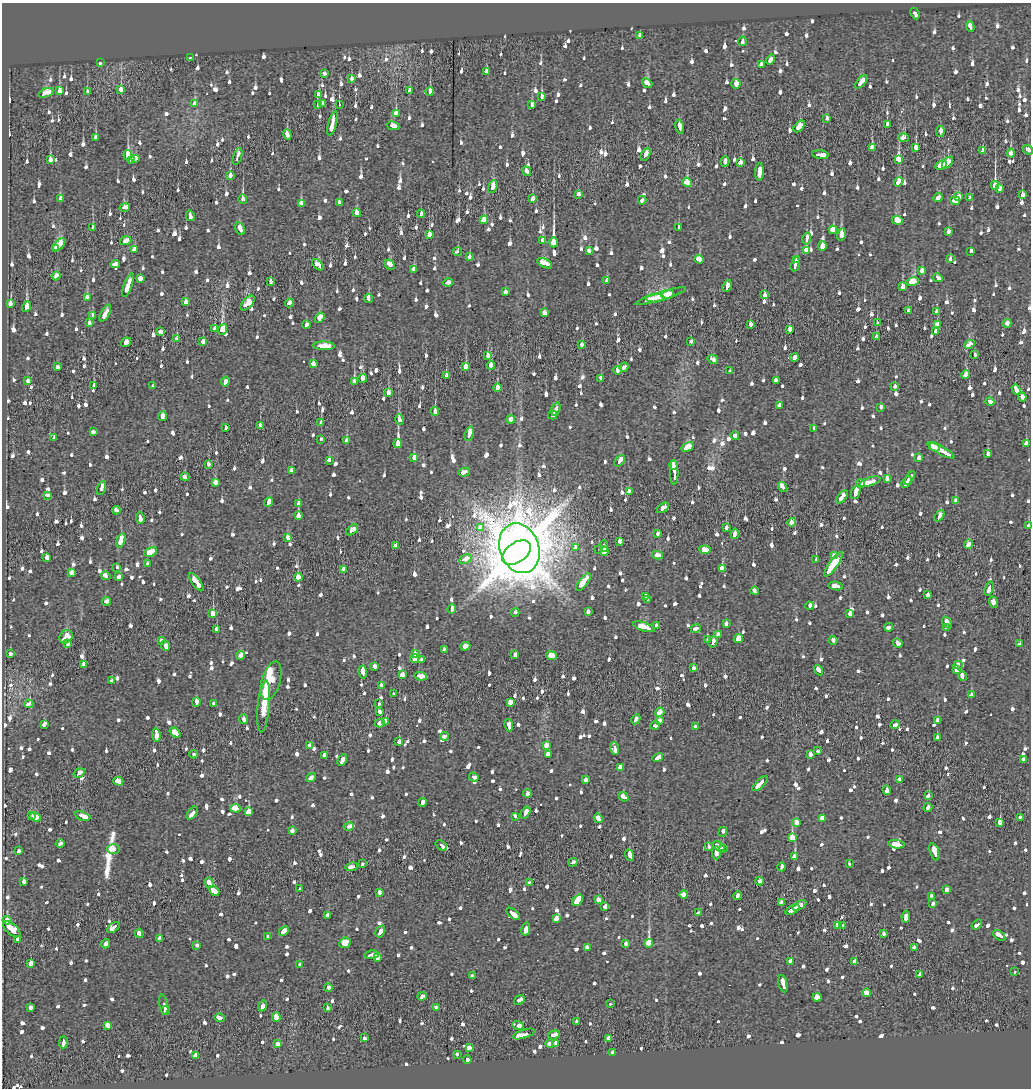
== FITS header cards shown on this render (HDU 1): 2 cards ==
NAXIS1  =                 1029
NAXIS2  =                 1086

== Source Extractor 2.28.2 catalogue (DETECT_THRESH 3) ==
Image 1029 x 1086 px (HDU 1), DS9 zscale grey, 1 PNG px = 1 image px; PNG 1033 x 1090 px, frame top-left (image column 1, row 1086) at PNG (2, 3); each listed source drawn as its Kron ellipse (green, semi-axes under 4 px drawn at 4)
Background -4.40e-04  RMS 0.011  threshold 0.0325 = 3 sigma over >= 5 px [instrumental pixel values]
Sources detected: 1502; of the 1502, the 500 brightest by FLUX_AUTO listed and drawn (1002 fainter detections omitted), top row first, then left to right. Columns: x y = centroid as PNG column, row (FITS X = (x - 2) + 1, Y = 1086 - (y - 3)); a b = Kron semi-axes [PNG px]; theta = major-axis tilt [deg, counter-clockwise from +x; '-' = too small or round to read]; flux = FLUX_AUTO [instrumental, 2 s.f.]
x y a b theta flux
915 13 6 3 -64 10
970 27 5 3 - 14
640 35 4 3 - 9.5
742 41 4 3 - 15
190 58 3 3 - 12
771 60 5 3 - 15
100 63 3 3 - 10
761 65 4 4 - 21
487 72 3 3 - 16
324 74 4 3 - 21
351 79 4 3 - 12
861 82 8 3 49 19
647 83 6 3 -42 14
736 84 5 4 - 42
121 89 4 3 - 32
59 90 3 3 - 49
87 91 3 3 - 9.6
410 91 4 3 - 15
430 91 4 3 - 28
46 93 8 4 19 24
319 95 4 3 - 13
542 96 3 3 - 48
195 104 4 3 - 16
322 104 3 3 - 44
532 104 4 3 - 12
317 105 3 3 - 29
339 105 3 2 - 26
396 113 3 3 - 33
827 118 4 3 - 11
333 123 12 3 75 52
887 124 3 3 - 15
393 126 6 4 -13 15
799 126 7 4 47 23
679 127 7 3 -79 24
940 131 5 3 - 15
287 135 5 3 - 28
96 137 4 3 - 19
904 138 5 4 - 19
916 147 4 3 - 43
872 148 4 3 - 36
1028 150 5 3 - 10
983 151 4 3 - 9.9
1011 153 4 3 - 73
645 154 7 3 60 16
128 155 5 4 - 70
820 155 8 3 -7 50
237 156 9 3 71 25
136 158 4 3 - 10
898 159 4 4 - 56
50 160 4 3 - 58
131 160 3 3 - 16
725 161 5 3 - 11
741 162 4 3 - 16
947 163 7 3 51 37
941 165 6 4 27 22
527 171 5 3 - 13
759 172 9 3 87 26
230 175 4 3 - 16
687 182 5 4 - 26
899 182 5 3 - 11
995 185 4 3 - 140
493 187 7 4 69 68
1000 189 4 3 - 13
578 194 3 3 - 13
1022 195 4 3 - 9.9
959 197 4 4 - 13
938 198 5 3 - 11
970 198 3 3 - 13
60 199 4 3 - 17
243 199 5 3 - 31
533 199 4 3 - 12
642 200 4 3 - 11
955 201 5 4 - 32
301 203 4 3 - 55
339 203 4 3 - 10
125 207 5 3 - 21
357 213 4 3 - 40
421 214 4 3 - 11
190 216 5 3 - 12
484 220 4 4 - 53
897 220 5 4 - 37
92 227 4 3 - 15
679 228 3 3 - 41
240 229 7 3 -64 19
833 230 4 4 - 28
948 232 4 3 - 10
841 234 6 4 73 73
429 235 3 3 - 28
807 238 6 3 74 21
542 240 3 3 - 22
126 241 6 4 18 12
553 242 5 3 - 370
59 245 7 3 48 57
822 246 5 3 - 54
55 248 4 3 - 24
134 250 4 3 - 20
806 250 4 3 - 54
457 251 5 3 - 13
589 251 4 3 - 12
971 251 4 3 - 13
470 257 4 3 - 11
699 259 4 4 - 27
796 259 4 4 - 13
950 259 3 3 - 12
544 263 8 4 -25 32
115 264 4 3 - 14
795 264 7 3 74 17
318 265 7 4 -45 17
390 265 6 4 -44 15
414 270 4 4 - 19
922 271 4 3 - 12
56 276 4 3 - 9.6
140 278 4 4 - 19
938 278 5 3 - 11
607 281 3 3 - 18
271 282 3 3 - 14
448 282 5 3 - 10
913 282 6 4 12 79
128 285 12 3 69 35
727 286 6 3 70 16
903 287 4 3 - 23
505 292 4 3 - 12
667 294 6 4 18 41
765 295 4 3 - 11
661 296 26 4 17 94
87 297 4 3 - 30
655 298 9 2 4 41
369 299 4 3 - 16
186 302 4 3 - 13
10 303 4 3 - 18
248 303 9 5 46 35
289 303 4 3 - 14
27 307 5 3 - 52
908 311 4 3 - 13
937 312 3 3 - 18
105 313 9 3 61 22
544 313 4 3 - 13
92 315 3 3 - 14
320 318 5 4 - 28
89 323 3 3 - 16
877 323 3 3 - 26
1007 323 4 3 - 12
750 324 3 3 - 15
306 325 4 3 - 11
937 325 4 3 - 18
214 329 4 3 - 11
223 329 6 4 68 91
790 329 3 3 - 22
936 331 3 3 - 28
160 332 4 3 - 16
877 337 4 3 - 15
177 339 4 3 - 24
126 342 5 3 - 19
203 342 4 3 - 16
691 342 3 3 - 16
582 344 4 3 - 10
969 344 6 3 27 22
324 346 11 4 -1 37
488 355 4 3 - 20
974 355 3 3 - 9.6
795 358 4 3 - 41
713 359 5 3 - 12
313 364 3 3 - 24
491 365 4 3 - 24
58 367 4 3 - 13
466 367 3 3 - 65
624 367 5 3 - 10
617 370 5 4 - 28
730 371 3 3 - 11
966 375 4 3 - 31
446 376 3 3 - 11
363 378 4 3 - 54
601 378 4 3 - 11
28 381 3 3 - 10
354 381 4 3 - 42
776 381 4 3 - 13
225 382 5 3 - 13
94 386 4 3 - 10
153 386 3 3 - 9.8
895 386 3 3 - 13
497 388 4 3 - 54
1016 390 5 3 - 17
388 393 4 3 - 52
1022 397 4 3 - 14
990 402 4 3 - 14
779 405 4 3 - 17
881 407 4 3 - 28
556 409 7 3 70 18
435 411 4 3 - 56
553 415 5 3 - 12
162 416 5 3 - 24
511 419 4 3 - 10
400 420 5 3 - 12
321 422 4 3 - 16
260 425 3 3 - 17
225 428 3 3 - 10
814 428 3 3 - 19
93 432 4 3 - 11
469 434 7 3 75 24
735 436 4 3 - 9.9
54 438 4 3 - 20
321 439 3 3 - 11
347 441 4 3 - 26
398 443 4 3 - 180
1026 444 4 3 - 25
688 447 7 4 31 38
934 447 6 4 -28 24
941 450 15 3 -28 65
988 453 4 3 - 20
414 457 4 3 - 18
919 458 4 3 - 10
329 460 4 3 - 11
620 461 6 3 51 21
209 464 4 3 - 14
673 465 5 3 - 17
292 471 3 3 - 26
464 472 6 3 15 15
674 473 12 3 -88 51
185 477 4 3 - 12
909 478 7 3 61 21
887 479 3 3 - 47
215 482 4 3 - 14
870 482 11 3 17 30
906 482 6 3 61 18
860 483 4 3 - 9.6
783 487 5 3 - 36
101 488 7 3 72 24
629 492 3 3 - 12
856 492 7 3 68 99
48 495 4 3 - 13
842 497 8 3 49 22
956 500 4 3 - 9.8
269 502 5 3 - 29
299 504 4 3 - 12
663 508 7 3 35 18
116 510 4 3 - 14
298 516 4 3 - 23
939 516 6 3 50 23
140 518 6 3 -84 21
792 522 4 3 - 18
1029 526 3 3 - 23
480 528 4 3 - 18
726 528 3 3 - 19
352 530 7 3 40 18
657 533 4 3 - 16
735 534 5 3 - 13
287 538 4 3 - 33
121 540 7 3 73 57
620 541 3 3 - 18
968 544 5 3 - 33
395 546 3 3 - 15
604 546 5 3 - 13
519 548 25 19 -70 4400
575 548 4 3 - 15
599 550 3 3 - 13
705 550 5 3 - 21
604 551 5 4 - 16
151 552 7 4 26 56
517 552 16 10 34 3300
657 555 5 3 - 20
834 555 4 3 - 13
47 557 4 3 - 18
465 559 6 4 25 20
816 560 3 3 - 22
147 564 3 3 - 11
833 564 14 4 55 79
117 567 3 3 - 11
344 569 3 3 - 32
722 569 4 4 - 74
72 573 4 3 - 41
106 576 5 3 - 15
119 577 4 3 - 17
298 577 4 4 - 30
196 582 11 3 -54 52
583 582 10 3 53 45
836 586 7 3 -7 26
989 589 7 3 72 17
754 591 4 3 - 15
928 594 3 3 - 17
646 597 4 3 - 15
647 600 3 3 - 22
106 601 5 3 - 14
993 602 6 4 -68 19
810 606 4 3 - 25
452 609 4 3 - 17
588 611 4 3 - 12
515 612 4 3 - 26
213 614 4 3 - 85
850 614 4 3 - 50
947 623 6 3 -56 14
726 624 4 3 - 15
656 625 4 3 - 15
644 627 11 3 -19 38
889 627 4 3 - 33
696 628 5 3 - 12
947 628 4 3 - 53
217 629 3 3 - 25
718 635 3 3 - 31
66 637 7 6 - 40
707 639 3 3 - 42
738 639 5 3 - 55
162 640 4 3 - 11
833 640 4 3 - 14
713 642 6 3 73 14
898 643 5 3 - 16
68 644 4 3 - 12
1019 644 4 3 - 11
166 646 5 3 - 19
465 646 5 4 - 15
444 650 3 3 - 12
415 653 4 3 - 12
10 654 3 3 - 15
515 654 4 3 - 11
241 655 4 3 - 25
551 656 5 4 - 56
415 659 4 3 - 63
421 660 4 3 - 13
83 665 4 3 - 83
958 665 4 3 - 17
375 666 4 3 - 9.8
694 668 3 3 - 12
956 669 4 4 - 21
819 670 5 3 - 17
363 672 6 3 -83 62
402 675 4 4 - 20
421 676 6 4 -10 18
962 676 5 3 - 13
112 681 3 3 - 12
271 681 20 9 73 47
381 686 3 3 - 14
393 693 3 3 - 11
971 695 3 3 - 47
196 702 4 3 - 30
510 702 3 3 - 61
29 704 4 3 - 22
213 704 3 3 - 13
379 704 3 3 - 24
264 707 26 6 85 14
379 711 4 3 - 10
660 712 5 3 - 90
243 719 5 3 - 21
636 719 5 3 - 11
659 720 4 3 - 12
937 720 4 3 - 60
386 722 4 3 - 18
380 723 5 3 - 28
44 724 4 3 - 11
895 724 5 3 - 11
509 725 6 3 -82 19
655 726 4 3 - 11
695 727 4 3 - 26
175 733 6 3 -39 36
156 735 7 3 -82 45
445 736 4 3 - 11
937 738 3 3 - 65
399 742 3 3 - 42
546 745 4 3 - 42
310 746 3 3 - 43
615 749 6 3 -84 23
818 751 3 3 - 9.7
193 754 4 3 - 11
548 754 4 3 - 52
811 754 4 3 - 18
324 755 4 3 - 9.5
658 758 5 3 - 14
1023 759 4 3 - 12
342 760 6 3 61 16
621 768 3 3 - 100
79 773 6 3 31 14
474 777 5 3 - 21
311 778 5 3 - 28
900 779 4 3 - 10
586 780 4 3 - 15
118 781 5 4 - 28
760 784 10 3 45 24
887 790 4 3 - 34
528 793 4 3 - 12
928 796 4 3 - 14
624 797 5 3 - 12
422 802 4 3 - 15
928 807 4 3 - 16
235 808 5 3 - 140
249 812 4 3 - 160
192 813 7 3 55 29
525 813 7 3 60 21
31 815 3 3 - 10
82 816 8 3 -19 41
515 816 3 3 - 11
36 817 5 4 - 22
1020 817 3 3 - 14
598 818 5 3 - 43
822 818 4 4 - 30
796 822 3 3 - 43
1000 822 4 3 - 95
349 827 5 3 - 57
292 830 4 3 - 13
723 832 5 3 - 16
792 837 4 3 - 290
60 844 4 3 - 9.6
896 844 8 4 -7 27
441 846 6 3 -38 16
708 847 3 3 - 10
719 847 7 3 -35 16
113 849 6 5 - 11
723 849 3 3 - 24
19 851 4 3 - 18
934 852 9 3 -72 49
716 853 6 3 88 22
630 855 6 4 -67 62
795 857 4 3 - 180
573 862 4 3 - 11
363 864 3 3 - 22
849 864 3 3 - 41
351 867 6 3 6 18
781 867 4 3 - 11
24 881 3 3 - 34
759 881 4 3 - 71
209 883 5 3 - 14
530 883 4 3 - 18
300 889 3 3 - 14
947 890 4 3 - 10
214 891 6 3 -41 66
380 892 3 3 - 20
684 894 4 3 - 59
738 896 4 3 - 14
931 896 4 3 - 10
577 900 6 4 52 83
598 900 3 3 - 33
781 902 4 3 - 11
933 904 4 3 - 9.6
799 905 7 3 32 23
605 906 3 3 - 34
793 910 8 3 33 21
699 913 4 3 - 11
513 914 8 3 -39 29
328 916 4 3 - 29
906 917 6 3 82 27
556 919 4 3 - 49
7 920 4 3 - 110
977 924 6 3 36 13
838 925 4 3 - 32
843 925 3 3 - 14
113 927 7 3 38 23
12 929 10 5 -42 47
526 929 6 3 77 19
284 931 5 3 - 24
380 932 6 3 60 13
139 933 4 3 - 15
884 934 3 3 - 12
999 935 7 3 -37 21
268 936 3 3 - 11
160 938 3 3 - 16
18 939 3 3 - 24
345 943 6 5 - 74
649 943 4 3 - 810
106 944 5 3 - 11
626 944 3 3 - 9.6
197 945 3 3 - 16
587 947 4 3 - 13
914 948 3 3 - 24
371 955 7 3 8 13
377 957 3 3 - 36
791 961 3 3 - 28
855 962 4 3 - 48
31 963 3 3 - 86
299 964 3 3 - 11
1014 971 3 3 - 44
919 974 4 3 - 12
472 976 4 3 - 11
783 984 9 3 -77 25
328 988 4 3 - 72
866 993 4 3 - 43
422 996 4 3 - 12
817 997 4 3 - 86
519 1000 6 3 37 12
610 1004 3 3 - 9.6
164 1005 10 3 -80 20
263 1006 6 3 65 24
30 1007 4 3 - 14
436 1007 3 3 - 11
327 1008 3 3 - 11
165 1011 4 3 - 12
276 1017 5 3 - 46
219 1018 5 3 - 16
577 1022 3 3 - 14
518 1025 6 3 -16 22
108 1026 4 3 - 51
524 1034 11 3 17 56
554 1035 6 4 18 19
365 1038 4 3 - 44
609 1038 4 3 - 17
63 1042 6 3 88 18
550 1043 4 3 - 11
556 1043 4 3 - 28
277 1044 3 3 - 22
469 1048 4 4 - 19
613 1052 3 3 - 12
457 1054 3 3 - 12
195 1055 4 3 - 16
467 1059 4 3 - 14
At the frame edge (FLAGS 8, measured only in part): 2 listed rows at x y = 1028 150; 1029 526
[1002 fainter detections neither listed nor drawn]